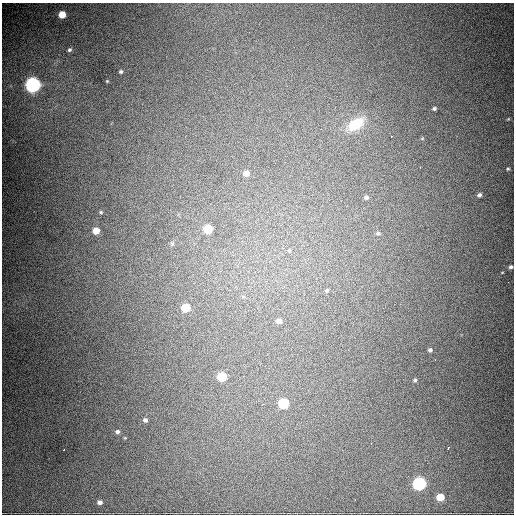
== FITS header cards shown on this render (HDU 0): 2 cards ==
NAXIS1  =                  512
NAXIS2  =                  512

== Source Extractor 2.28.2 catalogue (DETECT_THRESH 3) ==
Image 512 x 512 px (HDU 0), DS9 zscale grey, 1 PNG px = 1 image px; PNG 516 x 516 px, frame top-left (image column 1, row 512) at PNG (2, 3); no overlay
Background 2680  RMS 49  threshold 148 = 3 sigma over >= 5 px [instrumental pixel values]
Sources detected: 41; all 41 listed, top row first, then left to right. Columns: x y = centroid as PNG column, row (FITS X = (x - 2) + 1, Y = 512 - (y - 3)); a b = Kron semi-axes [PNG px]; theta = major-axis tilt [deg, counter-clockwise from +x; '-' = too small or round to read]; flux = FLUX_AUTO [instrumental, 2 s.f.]
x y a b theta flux
62 14 5 5 - 6.3e+04
69 50 6 5 - 7.4e+03
121 71 4 4 - 6.1e+03
33 85 7 7 - 1.3e+06
434 109 4 3 - 5.9e+03
508 119 5 4 - 3.1e+03
355 124 24 13 32 1.1e+05
392 136 3 2 - 3.3e+03
420 167 3 2 - 4.5e+03
508 169 5 4 - 4.2e+03
246 173 6 6 - 2.8e+04
479 195 5 4 - 9.3e+03
366 197 5 4 - 9.4e+03
101 212 4 4 - 3.8e+03
208 229 6 5 - 1.6e+05
96 231 5 5 - 5.3e+04
378 233 5 4 - 6.1e+03
172 243 6 6 - 5.5e+03
289 250 7 5 89 7.6e+03
511 267 4 4 - 6.6e+03
508 282 2 2 - 2.2e+03
327 291 6 5 - 5.1e+03
243 297 6 4 0 4.8e+03
185 308 6 5 - 1.2e+05
279 321 6 6 - 1.8e+04
430 350 5 4 - 6.9e+03
435 360 3 2 - 2.7e+03
222 377 6 5 - 1.5e+05
415 380 4 4 - 4.5e+03
283 403 6 5 - 2.4e+05
263 404 3 3 - 3.5e+03
145 420 5 4 - 8.6e+03
117 432 5 5 - 7.7e+03
371 443 2 2 - 1.8e+03
448 448 3 2 - 6.2e+03
64 449 2 2 - 3.0e+03
146 460 2 2 - 2.7e+03
419 484 6 6 - 7.9e+05
440 497 6 5 - 6.6e+04
355 500 3 2 - 3.0e+03
100 502 5 5 - 1.2e+04
At the frame edge (FLAGS 8, measured only in part): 1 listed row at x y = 511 267